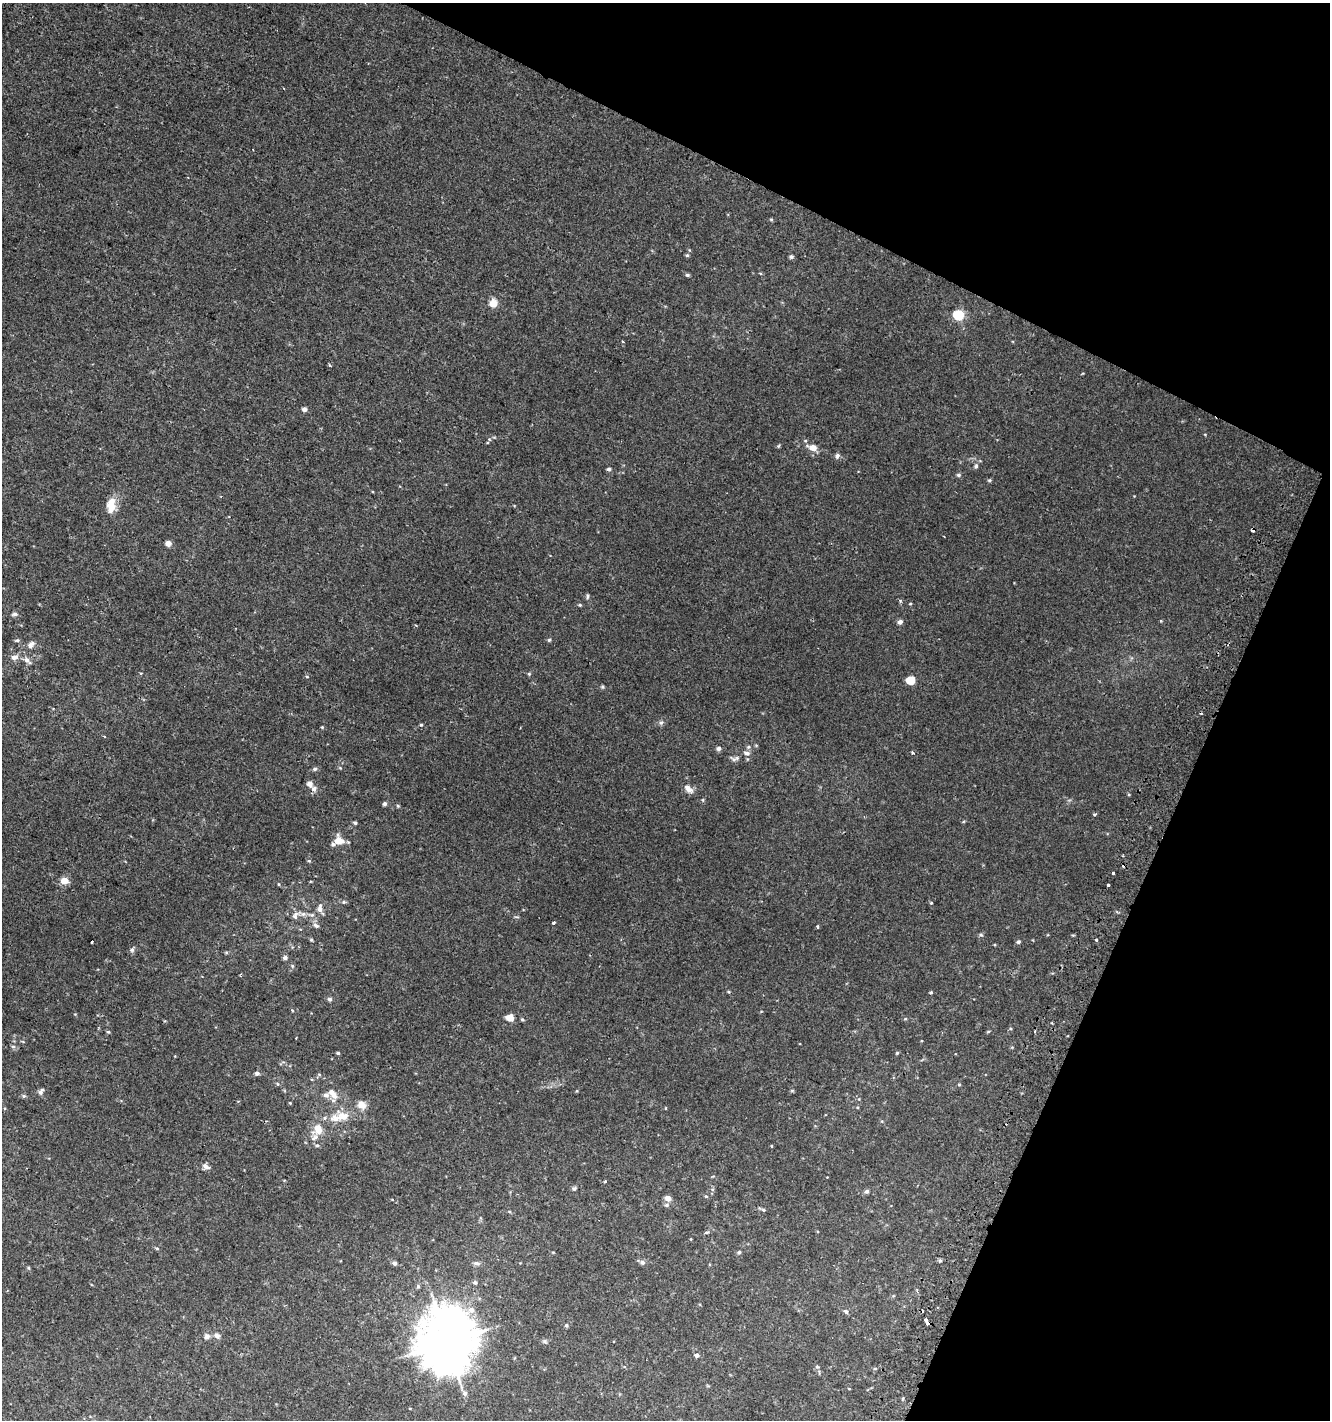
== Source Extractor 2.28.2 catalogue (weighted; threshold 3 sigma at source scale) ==
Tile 8 of 4 x 4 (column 4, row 2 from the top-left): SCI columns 4293-5620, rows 2853-4270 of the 5863 x 5712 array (HDU 1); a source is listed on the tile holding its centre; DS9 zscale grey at full resolution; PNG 1332 x 1422 px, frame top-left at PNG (2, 3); no overlay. Shown black and unused: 22% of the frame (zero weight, under 2 of 3 exposures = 2% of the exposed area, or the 3 px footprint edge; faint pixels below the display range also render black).
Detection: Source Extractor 2.28.2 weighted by HDU 2 'WHT'; one run over the whole footprint, this tile lists its part. Background 0.00323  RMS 0.0027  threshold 0.0123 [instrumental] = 3 sigma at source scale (4.5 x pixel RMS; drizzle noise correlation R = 1.50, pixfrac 1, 0.0396/0.0396 arcsec/px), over >= 5 px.
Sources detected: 129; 4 cosmic-ray / hot-pixel residue — not listed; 4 inside a brighter listed object's ellipse — not listed separately; the other 121 listed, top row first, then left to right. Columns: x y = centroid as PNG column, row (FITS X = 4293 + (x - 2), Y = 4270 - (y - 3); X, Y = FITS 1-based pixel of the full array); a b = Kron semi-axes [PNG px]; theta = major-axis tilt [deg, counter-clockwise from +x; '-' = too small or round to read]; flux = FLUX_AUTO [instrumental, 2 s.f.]
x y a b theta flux
771 219 5 3 - 0.3
687 255 6 5 - 0.37
791 257 5 4 - 0.56
687 275 5 4 - 0.39
493 303 9 9 - 2.2
959 315 6 5 - 20
623 341 3 3 - 0.37
329 365 5 3 - 0.25
304 409 4 4 - 1.1
778 446 6 3 70 0.26
813 448 13 8 -17 2.1
837 456 7 6 - 0.65
976 466 6 5 - 0.53
609 469 5 4 - 0.61
958 475 6 5 - 0.47
989 480 5 4 - 0.35
111 505 19 10 85 3.8
168 543 6 5 - 1.3
587 596 7 4 83 0.44
910 604 4 3 - 0.21
580 605 5 4 - 0.31
15 614 6 5 - 0.7
900 622 5 4 - 1.1
17 640 6 4 20 0.41
549 640 5 4 - 0.37
31 645 10 7 43 1.3
14 657 11 7 10 1.3
27 660 10 6 -44 1.2
529 674 5 4 - 0.3
307 677 5 3 - 0.21
911 680 6 5 - 9
602 687 5 5 - 0.33
661 722 7 5 66 0.56
421 725 4 3 - 0.28
322 727 4 3 - 0.28
718 748 6 6 - 0.64
747 753 9 5 -17 0.88
913 753 4 3 - 0.47
734 759 14 6 4 0.94
315 769 6 5 - 0.52
310 784 5 5 - 1.8
688 788 13 7 -45 1.6
314 789 7 7 - 0.98
385 804 5 4 - 0.61
398 806 5 4 - 0.29
1095 814 4 3 - 0.41
355 823 5 4 - 0.41
338 841 7 7 - 3.8
309 861 5 4 - 0.31
1113 873 3 3 - 1.7
64 881 8 7 - 2.3
310 881 3 2 - 0.24
279 884 4 3 - 0.22
1108 885 3 3 - 1.5
344 902 5 5 - 0.35
931 903 4 3 - 0.23
320 908 13 7 85 1.4
303 914 8 6 1 0.92
295 916 11 7 69 1.2
554 923 3 3 - 0.64
316 925 10 5 -27 0.79
818 926 4 3 - 0.4
981 935 5 3 - 0.33
1097 939 3 3 - 0.86
311 940 5 4 - 0.3
92 941 3 3 - 1.6
1018 942 6 4 15 0.41
132 950 7 6 - 0.64
226 952 6 4 -18 0.3
285 958 5 4 - 0.73
931 992 4 4 - 0.27
330 999 6 5 - 0.53
510 1018 5 4 - 4.6
522 1019 5 4 - 0.39
905 1019 4 3 - 0.24
1035 1031 3 2 - 0.28
108 1032 5 4 - 0.33
13 1046 6 4 0 0.39
338 1053 4 3 - 0.36
897 1053 5 4 - 0.29
257 1073 5 4 - 0.75
319 1074 6 4 -1 0.34
278 1084 5 3 - 0.26
959 1085 5 3 - 0.24
41 1092 8 5 63 0.91
326 1095 6 6 - 1.1
23 1096 6 4 -21 0.4
334 1096 8 7 - 1.5
290 1103 4 4 - 0.21
362 1105 10 8 -35 2.2
343 1117 20 13 -24 3.9
318 1129 14 10 -79 3.3
317 1145 5 4 - 0.41
206 1166 10 6 -29 1.1
605 1181 4 2 - 0.34
574 1188 5 5 - 0.5
866 1191 6 5 - 0.56
706 1196 5 3 - 0.24
668 1198 8 7 - 1.5
764 1210 5 4 - 0.43
707 1232 5 3 - 0.31
157 1248 5 4 - 0.34
739 1252 5 4 - 0.42
642 1262 7 6 - 0.77
394 1263 5 5 - 0.79
476 1263 9 5 -9 0.68
28 1268 4 4 - 0.32
475 1282 5 4 - 0.57
418 1286 6 4 72 0.42
917 1291 6 4 -66 0.45
846 1311 7 5 -43 0.57
927 1322 6 4 -58 4.7
566 1325 5 4 - 0.37
207 1336 8 8 - 0.99
217 1336 10 7 -22 0.87
545 1341 6 5 - 0.48
447 1342 18 17 - 1200
696 1355 6 5 - 0.65
817 1367 5 3 - 0.28
875 1369 5 3 - 0.25
849 1389 4 3 - 0.18
Overlapping masked pixels (flux is a lower limit): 1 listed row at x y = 927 1322